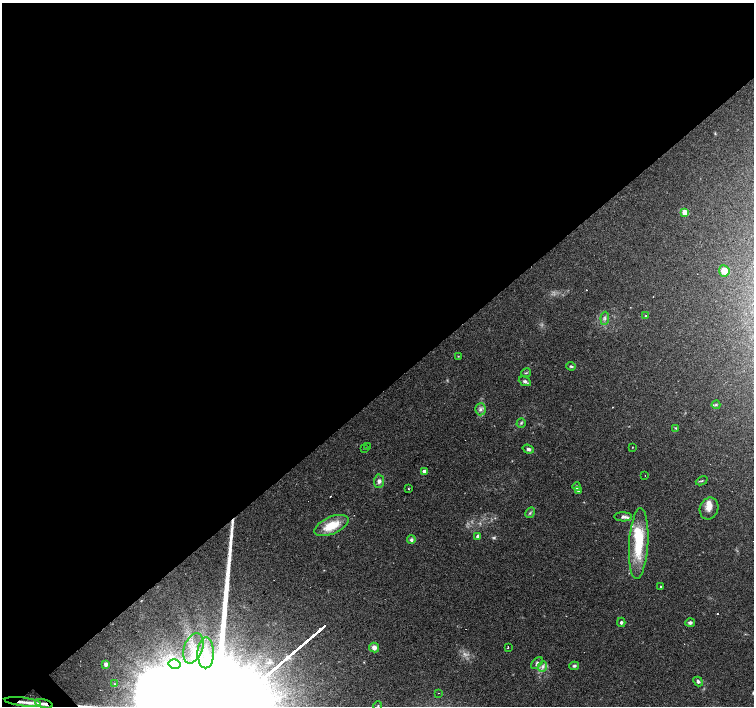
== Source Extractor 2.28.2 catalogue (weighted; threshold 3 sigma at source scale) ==
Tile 2 of 4 x 4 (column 2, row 1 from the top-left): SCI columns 1505-3007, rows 4433-5840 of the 6014 x 5983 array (HDU 1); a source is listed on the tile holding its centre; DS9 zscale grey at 2 x 2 block average (1 PNG px = mean of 2 x 2 image px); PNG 756 x 708 px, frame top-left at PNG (2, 3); each listed source drawn as its Kron ellipse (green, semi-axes under 4 px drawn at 4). Shown black and unused: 56% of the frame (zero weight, under 2 of 3 exposures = <1% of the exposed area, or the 3 px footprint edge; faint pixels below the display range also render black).
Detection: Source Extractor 2.28.2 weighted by HDU 2 'WHT'; one run over the whole footprint, this tile lists its part. Background 0.074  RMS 0.0064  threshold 0.0287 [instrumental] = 3 sigma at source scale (4.5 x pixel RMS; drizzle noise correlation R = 1.50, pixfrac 1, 0.0396/0.0396 arcsec/px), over >= 5 px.
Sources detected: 66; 2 too faint to see at this stretch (2 x 2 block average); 2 inside a brighter object's white glare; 9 cosmic-ray / hot-pixel residue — neither listed nor drawn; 5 inside a brighter listed object's ellipse — not listed separately; the other 48 listed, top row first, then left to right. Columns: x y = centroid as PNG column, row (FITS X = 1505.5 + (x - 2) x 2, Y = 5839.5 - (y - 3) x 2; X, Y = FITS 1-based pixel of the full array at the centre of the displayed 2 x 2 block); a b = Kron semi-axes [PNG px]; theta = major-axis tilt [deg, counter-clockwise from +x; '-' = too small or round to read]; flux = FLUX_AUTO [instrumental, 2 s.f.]
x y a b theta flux
685 212 3 3 - 33
724 271 5 5 - 17
646 316 3 2 - 1.8
605 318 6 3 85 3.1
458 356 3 2 - 0.77
571 366 4 3 - 2
526 373 5 2 - 1.4
525 381 6 4 -25 3.9
716 405 4 3 - 2
480 409 6 5 - 5.3
521 423 5 3 - 2.1
676 428 3 3 - 1.4
368 447 3 2 - 0.88
632 447 2 2 - 0.79
364 449 2 2 - 2.2
528 449 6 4 -20 3.2
424 471 3 3 - 12
645 475 2 2 - 1.3
379 481 6 5 - 5.1
702 481 6 2 24 1.6
577 487 4 3 - 3
409 489 2 2 - 2
579 491 3 3 - 6.2
709 508 11 9 70 11
530 513 6 3 59 2.1
623 517 9 4 -2 4.7
331 525 18 8 23 37
478 536 3 2 - 8.7
411 540 4 3 - 3.4
639 543 35 9 86 74
660 586 2 2 - 1.4
621 622 4 3 - 3
690 623 5 4 - 4.2
508 647 2 2 - 19
193 648 16 9 70 30
374 648 5 4 - 8.3
206 653 15 8 89 29
537 663 7 3 45 3
106 664 3 3 - 5.1
174 664 6 5 - 7.4
543 666 5 4 - 5.1
574 666 5 3 - 2.9
698 681 5 4 - 3.5
115 684 3 2 - 0.88
438 693 2 2 - 1.1
23 702 18 3 -6 8.2
44 704 9 3 -14 5.4
378 706 5 3 - 1.6
Overlapping masked pixels (flux is a lower limit): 2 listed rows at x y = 23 702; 44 704
Isophote crosses this tile's border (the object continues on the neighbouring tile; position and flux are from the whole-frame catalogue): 1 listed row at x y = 378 706